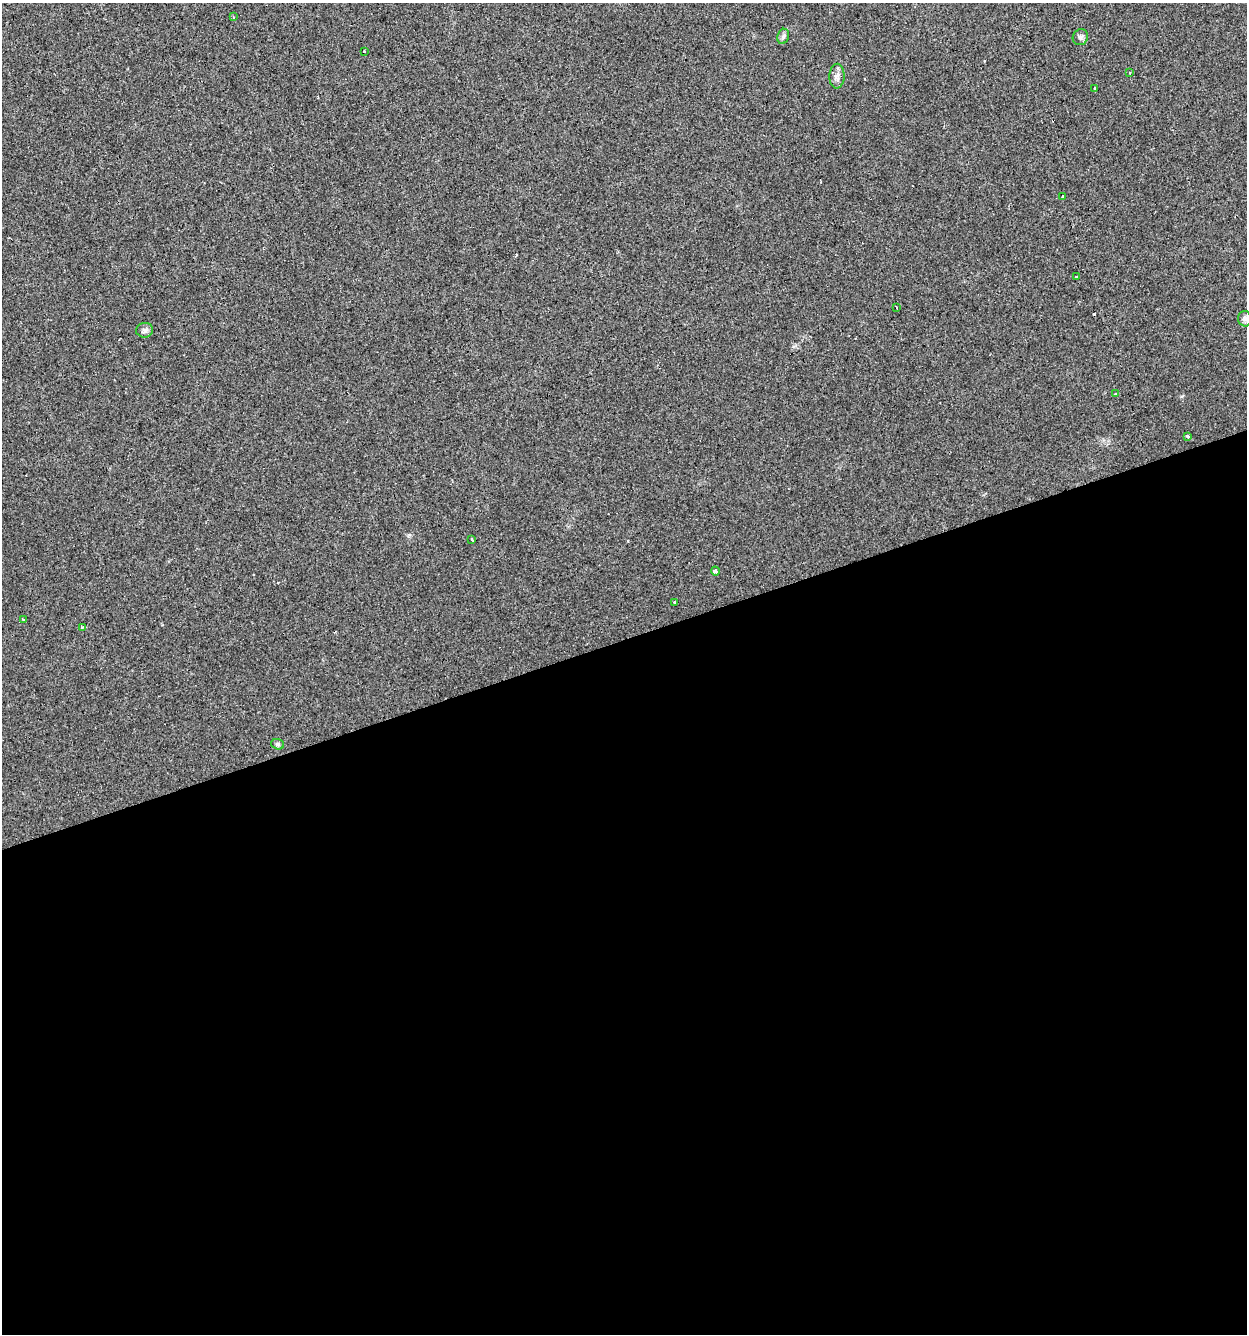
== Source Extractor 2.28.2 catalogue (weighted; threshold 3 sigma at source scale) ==
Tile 15 of 4 x 4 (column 3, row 4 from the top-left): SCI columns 2599-3843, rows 1-1332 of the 5146 x 5327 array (HDU 1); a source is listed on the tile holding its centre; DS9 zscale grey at full resolution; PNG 1249 x 1336 px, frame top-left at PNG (2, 3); each listed source drawn as its Kron ellipse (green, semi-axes under 4 px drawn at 4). Shown black and unused: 52% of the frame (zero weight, under 2 of 3 exposures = <1% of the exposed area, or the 3 px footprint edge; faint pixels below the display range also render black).
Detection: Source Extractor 2.28.2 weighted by HDU 2 'WHT'; one run over the whole footprint, this tile lists its part. Background 0.029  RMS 0.0059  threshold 0.0263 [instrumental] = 3 sigma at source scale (4.5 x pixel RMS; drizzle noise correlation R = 1.50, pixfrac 1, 0.0396/0.0396 arcsec/px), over >= 5 px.
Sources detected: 26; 6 cosmic-ray / hot-pixel residue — neither listed nor drawn; the other 20 listed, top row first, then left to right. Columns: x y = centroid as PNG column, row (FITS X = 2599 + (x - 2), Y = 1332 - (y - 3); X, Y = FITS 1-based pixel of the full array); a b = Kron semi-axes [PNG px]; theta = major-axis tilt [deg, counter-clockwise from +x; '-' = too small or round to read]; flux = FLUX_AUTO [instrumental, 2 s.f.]
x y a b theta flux
233 17 3 2 - 1
783 36 8 5 70 1.3
1080 37 8 7 - 1.6
365 51 3 3 - 3
1130 73 2 2 - 0.57
837 76 12 7 89 2.7
1095 89 3 2 - 1.4
1062 197 4 3 - 1.4
1076 277 3 3 - 4.2
897 307 3 3 - 1.2
1245 319 8 7 - 1.7
145 330 8 7 - 1.7
1116 393 3 2 - 0.59
1187 436 3 3 - 2.8
472 539 3 3 - 1.7
716 571 4 3 - 2.2
675 602 3 3 - 36
23 619 3 3 - 2.3
82 627 3 3 - 0.97
278 744 6 5 - 1.1